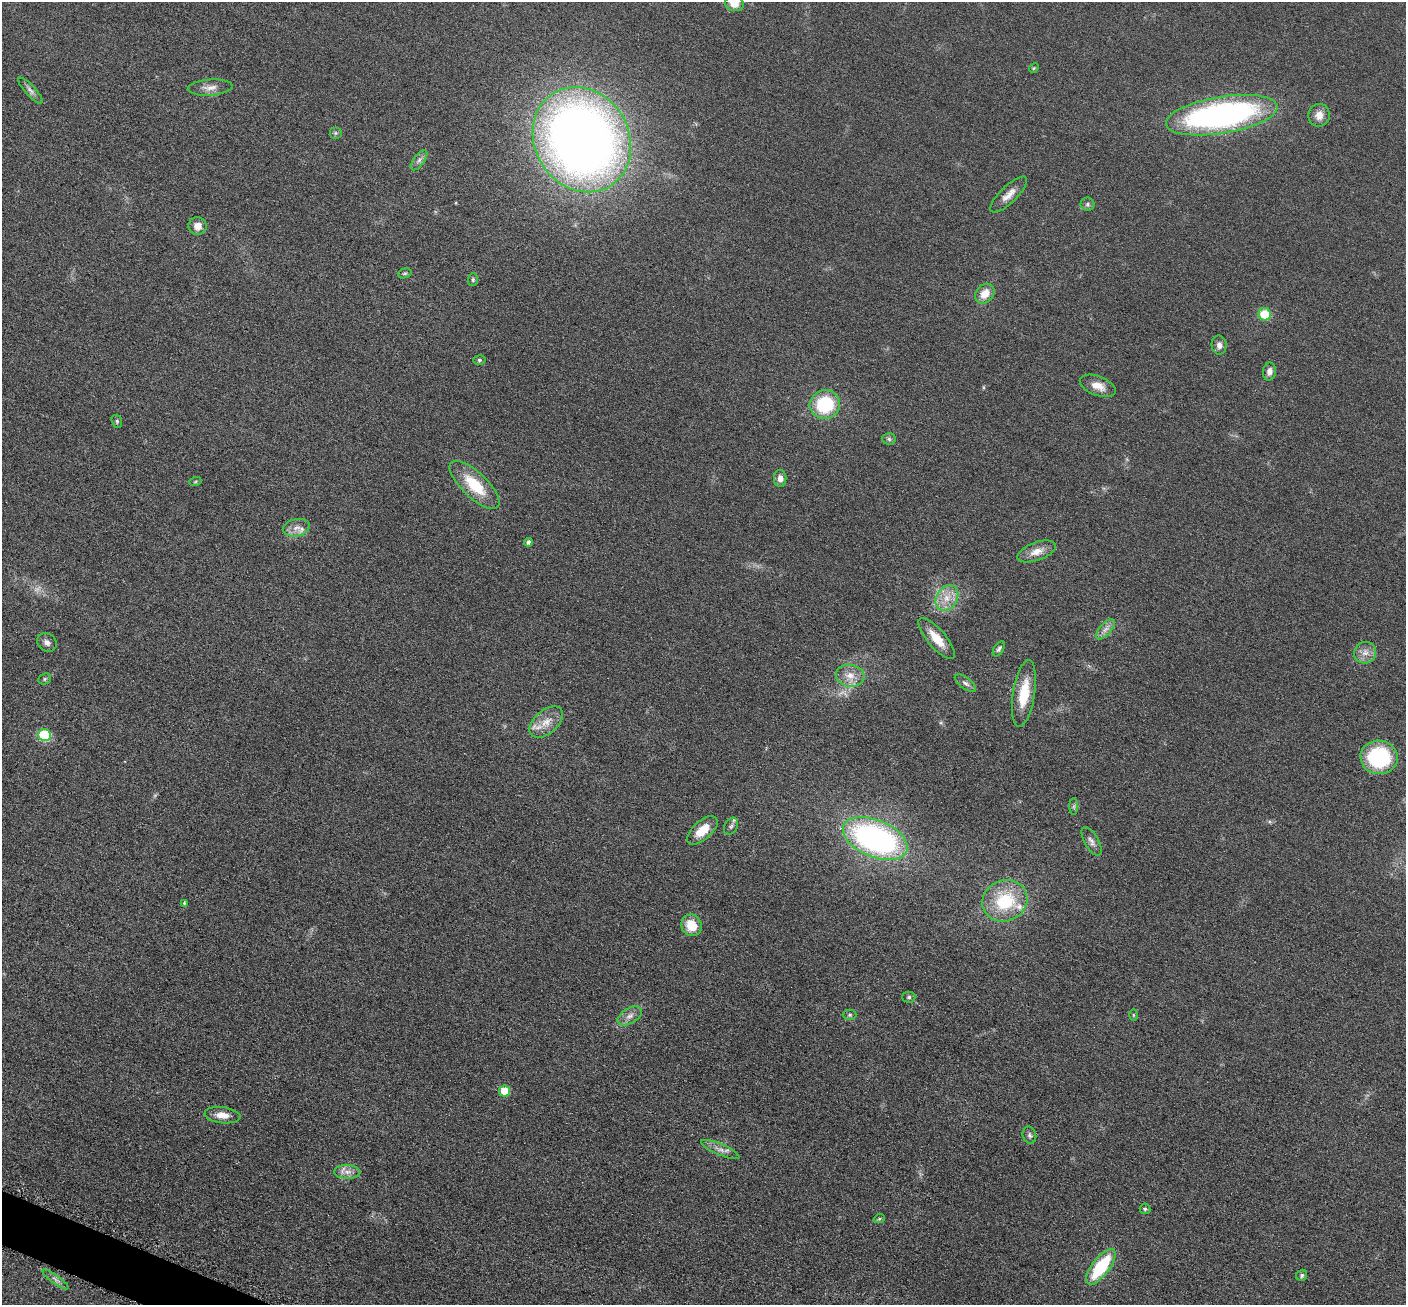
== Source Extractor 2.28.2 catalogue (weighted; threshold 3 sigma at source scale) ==
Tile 7 of 4 x 4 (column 3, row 2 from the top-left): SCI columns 2823-4226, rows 2759-4061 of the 5650 x 5662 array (HDU 1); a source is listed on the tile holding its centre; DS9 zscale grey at full resolution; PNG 1408 x 1307 px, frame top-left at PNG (2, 2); each listed source drawn as its Kron ellipse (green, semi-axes under 4 px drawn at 4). Shown black and unused: <1% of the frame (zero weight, under 3 of 6 exposures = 2% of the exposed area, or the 3 px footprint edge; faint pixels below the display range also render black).
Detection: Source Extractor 2.28.2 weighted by HDU 2 'WHT'; one run over the whole footprint, this tile lists its part. Background 0.0814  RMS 0.0096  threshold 0.0393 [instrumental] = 3 sigma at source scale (4.09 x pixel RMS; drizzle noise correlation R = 1.36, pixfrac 0.8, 0.05/0.05 arcsec/px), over >= 5 px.
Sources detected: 67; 1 too faint to see at this stretch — neither listed nor drawn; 2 inside a brighter listed object's ellipse — not listed separately; the other 64 listed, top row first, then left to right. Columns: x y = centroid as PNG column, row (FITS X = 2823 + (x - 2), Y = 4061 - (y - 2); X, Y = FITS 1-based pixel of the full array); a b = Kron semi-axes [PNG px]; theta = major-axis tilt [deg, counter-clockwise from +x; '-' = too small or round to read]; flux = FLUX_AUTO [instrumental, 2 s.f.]
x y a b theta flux
734 4 9 7 -16 8.9
1034 68 5 4 - 1
210 88 22 8 4 7.5
30 91 17 5 -47 3.9
1222 115 56 18 9 290
1319 115 11 10 - 8
335 133 6 6 - 1.8
582 140 54 47 -59 990
419 160 12 5 53 3.4
1009 195 24 8 44 8.6
1088 204 7 6 - 2.3
197 226 9 9 - 7.5
405 273 7 4 17 1.5
473 280 6 5 - 1.5
985 294 11 8 50 12
1265 314 6 6 - 26
1219 345 9 7 -87 4.8
479 360 6 5 - 1.5
1269 371 9 6 80 4.5
1098 386 19 9 -21 10
825 404 15 14 - 49
117 421 7 5 -70 1.4
889 439 7 6 - 1.9
780 478 8 6 -88 4.9
195 482 6 4 19 1.1
475 485 32 12 -44 34
296 528 13 8 12 7.1
528 542 4 4 - 2.7
1037 551 20 9 20 9.9
947 598 13 10 56 12
1105 629 12 6 48 4.7
937 638 26 9 -49 17
47 642 10 8 -39 4.3
999 649 8 5 59 2.2
1365 653 11 10 - 6.9
850 676 14 11 -10 11
45 679 6 5 - 1.5
965 683 12 5 -36 3.5
1024 694 33 11 81 28
546 722 20 11 41 13
45 735 6 6 - 69
1379 757 19 17 -3 73
1074 806 8 4 90 1.7
731 826 9 6 59 2.3
702 830 18 9 42 18
875 838 34 18 -22 270
1091 841 16 7 -60 4.6
1005 901 23 20 25 51
184 903 4 4 - 1
691 925 11 10 - 19
909 997 6 5 - 1.8
849 1015 7 5 0 1.7
1133 1015 6 4 -89 1
630 1016 13 7 30 5.5
505 1091 5 5 - 28
222 1115 18 8 -7 9.3
1029 1135 9 6 -78 2.6
720 1149 21 5 -23 5.8
347 1172 13 7 -1 5.9
1145 1209 5 5 - 1.4
879 1219 6 3 18 1.1
1101 1267 21 8 53 53
1302 1275 6 5 - 1.8
56 1279 16 4 -36 3.5
Isophote crosses this tile's border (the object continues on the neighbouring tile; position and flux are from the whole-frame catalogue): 1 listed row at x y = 734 4